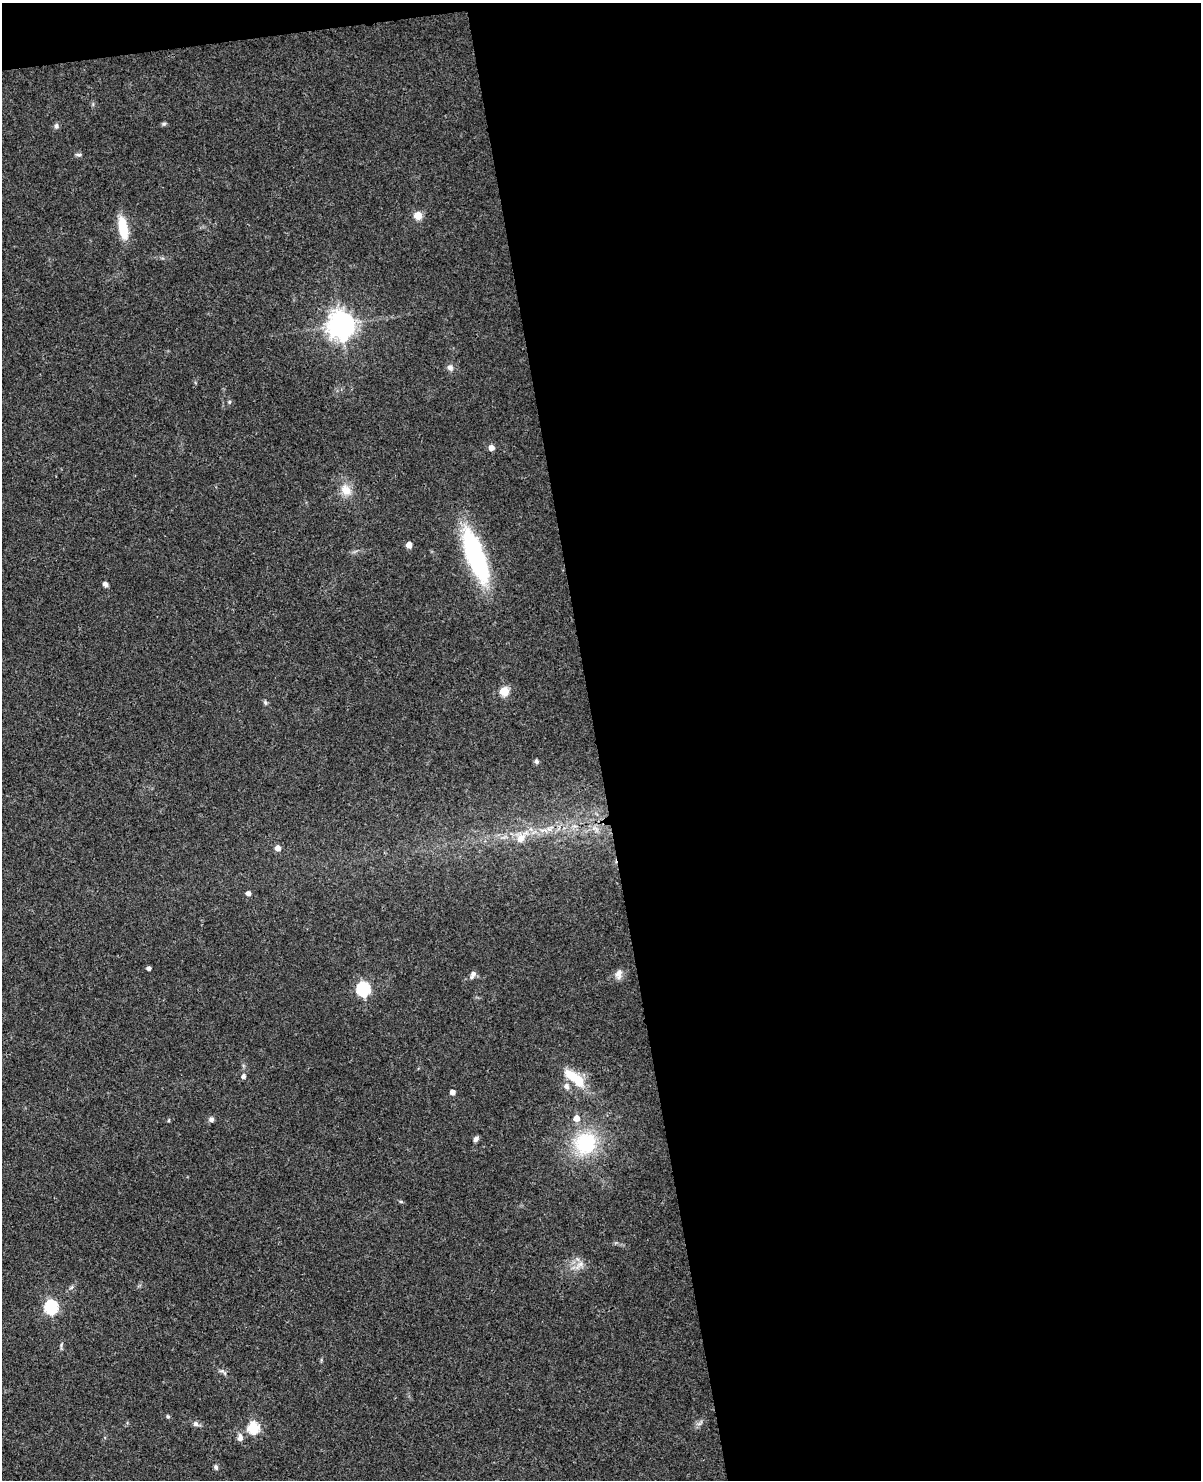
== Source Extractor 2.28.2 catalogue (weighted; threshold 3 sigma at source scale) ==
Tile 4 of 4 x 3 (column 4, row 1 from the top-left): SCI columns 3646-4844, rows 3216-4693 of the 4892 x 4840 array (HDU 1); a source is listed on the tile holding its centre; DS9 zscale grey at full resolution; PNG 1203 x 1482 px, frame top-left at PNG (2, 3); no overlay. Shown black and unused: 51% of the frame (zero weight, under 3 of 4 exposures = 5% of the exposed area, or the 3 px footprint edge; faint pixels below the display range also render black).
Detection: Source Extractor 2.28.2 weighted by HDU 2 'WHT'; one run over the whole footprint, this tile lists its part. Background 0.0858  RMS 0.0058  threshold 0.0261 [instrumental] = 3 sigma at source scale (4.5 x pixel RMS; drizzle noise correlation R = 1.50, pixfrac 1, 0.05/0.05 arcsec/px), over >= 5 px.
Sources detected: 41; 1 inside a brighter listed object's ellipse — not listed separately; the other 40 listed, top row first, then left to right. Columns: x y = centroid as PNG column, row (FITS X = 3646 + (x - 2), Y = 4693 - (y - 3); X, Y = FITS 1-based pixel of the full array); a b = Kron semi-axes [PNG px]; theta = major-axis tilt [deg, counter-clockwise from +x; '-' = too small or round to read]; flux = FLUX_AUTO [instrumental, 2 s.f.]
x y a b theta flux
164 124 7 5 20 0.95
56 126 7 6 - 1.6
78 155 8 4 -4 1.1
418 215 5 5 - 17
123 228 25 9 -80 18
341 325 9 8 - 700
450 367 8 7 - 2.3
229 402 5 5 - 0.86
491 448 6 5 - 3.4
346 490 16 12 -62 7.8
409 545 5 4 - 6.2
475 556 56 16 -69 90
105 584 5 4 - 2.4
504 691 5 5 - 25
265 702 6 5 - 0.99
536 761 6 5 - 1.3
521 838 14 11 48 6.7
278 848 5 5 - 4.7
248 893 5 4 - 2.5
149 968 4 4 - 1.9
473 974 11 6 68 2.1
619 974 13 8 83 3.2
363 989 6 6 - 87
243 1076 5 5 - 1.9
576 1079 27 10 -37 21
566 1086 9 7 -62 2.5
452 1092 4 4 - 3.5
211 1119 7 6 - 1.8
476 1139 7 5 55 1.8
585 1143 32 30 60 39
401 1202 6 3 -19 0.67
579 1265 16 5 47 3.3
51 1307 6 6 - 90
222 1371 14 4 -31 1.7
168 1416 5 4 - 0.77
699 1423 10 4 35 1.7
196 1424 8 7 - 1.9
253 1428 6 6 - 56
240 1438 9 6 -88 2.8
216 1467 6 5 - 1.4